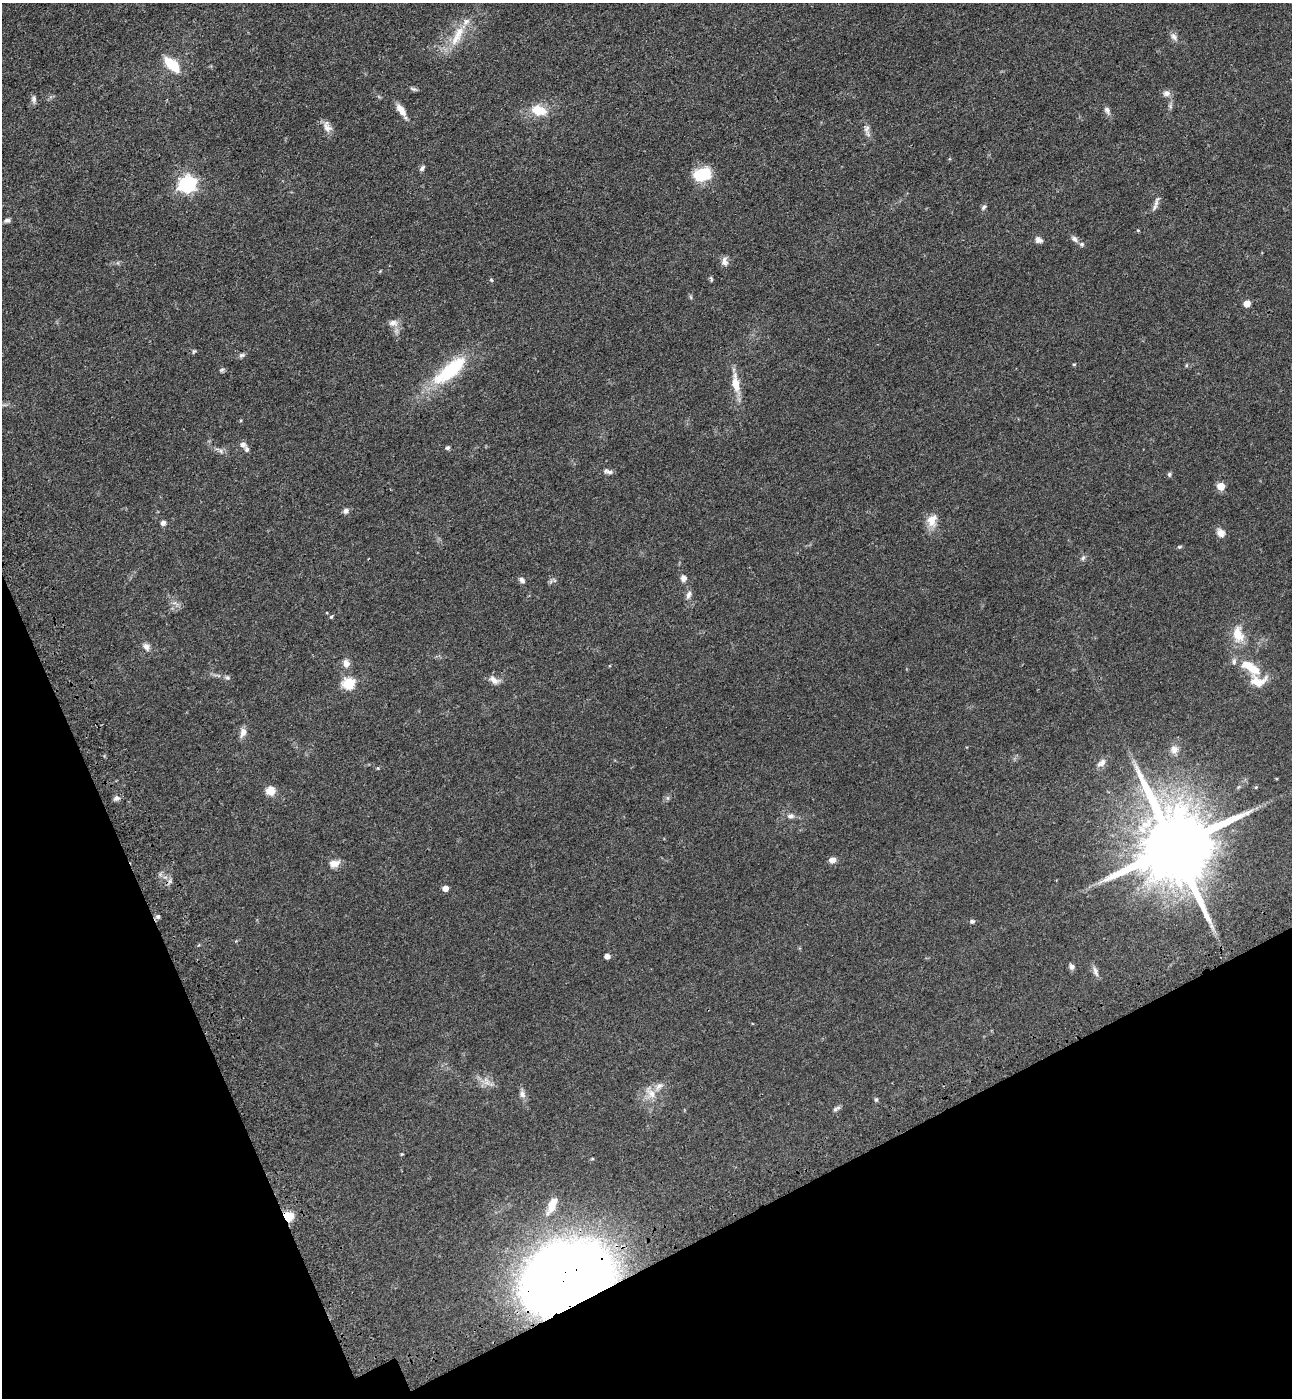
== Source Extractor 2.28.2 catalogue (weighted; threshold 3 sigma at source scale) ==
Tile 14 of 4 x 4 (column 2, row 4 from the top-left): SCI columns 1522-2811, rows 92-1487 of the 5756 x 5768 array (HDU 1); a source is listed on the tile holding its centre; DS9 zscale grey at full resolution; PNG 1294 x 1400 px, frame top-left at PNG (2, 3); no overlay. Shown black and unused: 20% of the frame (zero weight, under 3 of 4 exposures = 6% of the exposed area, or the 3 px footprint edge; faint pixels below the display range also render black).
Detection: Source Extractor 2.28.2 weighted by HDU 2 'WHT'; one run over the whole footprint, this tile lists its part. Background 0.0425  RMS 0.005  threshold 0.0225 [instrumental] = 3 sigma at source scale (4.5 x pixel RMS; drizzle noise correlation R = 1.50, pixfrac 1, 0.05/0.05 arcsec/px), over >= 5 px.
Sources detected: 89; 1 inside a brighter object's white glare — not listed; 4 inside a brighter listed object's ellipse — not listed separately; the other 84 listed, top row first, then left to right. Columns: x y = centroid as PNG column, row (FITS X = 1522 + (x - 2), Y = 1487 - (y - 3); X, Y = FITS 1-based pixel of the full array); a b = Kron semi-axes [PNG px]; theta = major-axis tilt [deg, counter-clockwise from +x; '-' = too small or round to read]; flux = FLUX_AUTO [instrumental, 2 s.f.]
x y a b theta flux
459 32 20 13 63 8.6
1174 37 12 6 -54 2.1
172 65 14 7 -43 18
413 89 9 5 -24 0.96
1166 93 9 8 - 2.3
34 99 10 6 84 1.6
401 110 17 7 -55 4.5
538 110 22 14 -15 9.5
1107 110 11 7 -65 1.9
327 127 17 10 -63 3.4
866 128 12 8 -89 2.2
422 168 8 5 52 1.2
703 174 17 12 10 19
187 184 7 7 - 160
1156 202 18 5 76 2.2
983 207 8 5 57 1.1
7 220 8 5 22 1.3
1138 230 4 3 - 0.45
1074 239 9 6 -42 1.7
1038 240 10 7 -31 1.9
1082 244 7 7 - 1.2
724 262 12 8 -86 2.4
711 279 8 4 -78 0.68
491 280 6 4 -46 0.55
1247 304 5 5 - 6.4
393 323 12 8 11 2.8
194 351 6 4 59 0.63
242 355 9 5 3 1.2
1074 364 5 3 - 0.48
1186 365 5 3 - 0.52
222 370 7 5 22 0.81
450 370 53 17 40 31
735 383 24 9 -84 8
243 444 9 7 -31 1.9
448 448 5 4 - 1.1
610 472 11 5 0 1.5
1169 474 6 5 - 0.81
1221 486 5 5 - 9.8
346 511 7 7 - 1.7
932 520 17 12 74 5.6
163 523 6 5 - 1.7
1221 533 11 9 -54 3.1
1179 547 7 4 7 0.69
1083 558 7 5 67 1.1
683 578 8 7 - 2
522 580 8 5 -56 1.7
688 595 13 6 68 1.9
331 617 5 4 - 0.61
1238 634 22 13 -75 8.9
146 647 10 7 -63 2.3
1234 662 10 6 90 1.4
346 663 10 8 -77 2.9
227 678 7 5 -43 0.95
494 680 14 8 -34 2.9
1258 681 23 18 -16 9
349 683 6 6 - 44
243 732 13 7 70 2.9
1174 749 9 9 - 3.1
1101 763 15 8 38 3.1
378 768 4 4 - 0.47
1256 787 5 4 - 0.52
271 791 9 9 - 5.5
116 798 8 7 - 1.7
667 798 7 4 -90 0.79
791 816 10 6 1 1.9
1174 846 21 18 -73 7400
832 860 7 6 - 2.9
334 863 12 8 11 4
170 881 7 4 71 1.1
445 888 5 4 - 4.5
158 916 6 5 - 1
972 921 7 5 14 1
607 956 4 4 - 3
1072 967 7 6 - 1.6
1095 971 15 6 -70 1.9
659 1086 13 7 45 2.7
651 1093 20 10 -53 5.5
522 1094 9 8 - 2.1
876 1099 6 5 - 0.8
836 1109 11 4 32 1.3
402 1154 4 3 - 0.4
552 1206 26 10 67 7.8
288 1216 10 8 -17 9
567 1276 82 52 25 550
Overlapping masked pixels (flux is a lower limit): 3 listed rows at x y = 1174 846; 288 1216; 567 1276